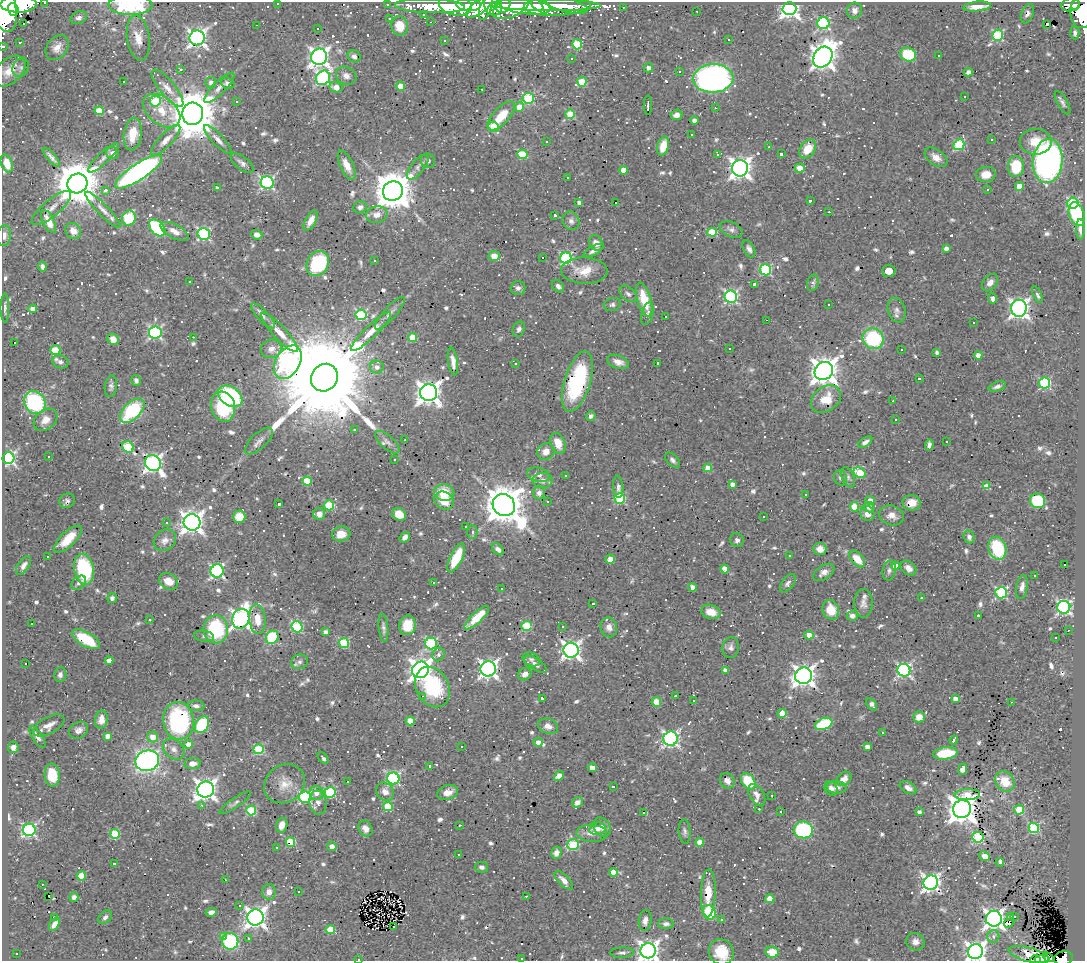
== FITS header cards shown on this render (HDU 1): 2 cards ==
NAXIS1  =                 1083
NAXIS2  =                  959

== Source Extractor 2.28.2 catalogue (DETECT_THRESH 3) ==
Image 1083 x 959 px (HDU 1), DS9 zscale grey, 1 PNG px = 1 image px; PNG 1087 x 963 px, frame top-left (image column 1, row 959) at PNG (2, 2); each listed source drawn as its Kron ellipse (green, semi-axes under 4 px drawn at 4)
Background 0.535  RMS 0.025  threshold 0.0765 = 3 sigma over >= 5 px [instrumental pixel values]
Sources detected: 1026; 3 with non-positive FLUX_AUTO (blend fragments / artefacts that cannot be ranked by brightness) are neither listed nor drawn; of the other 1023, the 500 brightest by FLUX_AUTO listed and drawn (523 fainter detections omitted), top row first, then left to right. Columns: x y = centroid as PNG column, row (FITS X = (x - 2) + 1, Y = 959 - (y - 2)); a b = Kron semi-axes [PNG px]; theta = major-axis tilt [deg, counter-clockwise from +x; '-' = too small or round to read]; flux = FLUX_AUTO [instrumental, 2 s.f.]
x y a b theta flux
45 2 3 2 - 8.7
278 3 3 3 - 8
19 4 18 8 0 2800
388 4 3 3 - 13
131 5 22 9 0 160
455 5 16 10 -11 1500
468 5 12 6 -4 1000
493 5 10 8 -69 800
503 5 8 7 - 550
537 5 7 4 -44 560
546 5 55 6 -1 1200
567 5 22 6 -14 460
1070 5 9 6 15 240
1075 5 5 4 - 210
430 6 35 7 -2 700
524 6 26 8 -7 2300
557 6 33 10 2 630
977 6 14 4 5 20
480 7 16 6 36 790
511 7 19 10 26 1500
623 7 3 2 - 5.2
486 8 12 6 70 610
789 8 7 6 - 850
13 9 6 5 - 900
5 10 22 12 -79 3800
854 10 8 7 - 7.8
697 11 3 2 - 7.7
1081 12 16 11 -88 1000
423 14 3 3 - 5
1027 14 10 6 68 6.3
79 18 8 6 23 6.2
389 19 3 3 - 5.2
431 22 3 2 - 5.2
24 23 3 3 - 16
823 23 6 6 - 210
1046 24 3 3 - 270
256 25 3 2 - 15
400 26 10 8 -78 27
317 28 3 3 - 8.1
1075 33 6 4 -87 5.2
998 35 5 5 - 150
138 38 22 11 -82 26
197 38 7 7 - 740
729 39 3 3 - 48
444 41 3 3 - 29
20 43 3 3 - 8.6
577 44 5 5 - 78
3 46 3 3 - 11
57 48 14 10 53 14
908 55 8 7 - 67
354 56 7 6 - 6
939 56 3 3 - 170
319 57 8 8 - 800
823 57 11 9 54 1700
571 58 3 3 - 8.8
21 68 10 7 63 7.4
648 68 5 4 - 8.7
181 69 3 3 - 37
9 71 18 12 42 29
679 71 3 3 - 9.5
968 72 5 4 - 6.9
346 76 10 8 -27 11
323 78 8 6 48 360
713 78 20 14 3 720
123 81 3 3 - 94
211 82 5 5 - 6.7
582 82 5 5 - 82
228 83 7 5 -19 8.5
401 86 4 4 - 34
336 87 7 5 -12 16
168 88 23 8 -51 17
219 88 20 6 45 12
482 89 3 2 - 6.3
965 96 3 3 - 6.6
528 98 6 5 - 150
155 101 5 5 - 82
236 101 3 3 - 14
1063 103 13 5 -61 6.5
648 105 10 2 90 8.6
519 107 5 4 - 30
715 108 3 2 - 6.5
99 111 4 4 - 56
162 111 21 13 -38 35
193 114 11 10 - 9900
570 114 5 4 - 70
677 115 6 5 - 9.7
501 116 18 8 48 46
694 120 4 4 - 8.7
494 127 5 5 - 92
133 134 16 9 82 31
691 135 3 2 - 6.8
218 139 19 5 -47 10
166 140 20 6 47 13
992 140 3 3 - 120
546 141 3 3 - 6.3
1036 142 16 13 0 33
959 145 6 5 - 130
663 146 10 5 75 28
769 147 3 2 - 5.5
808 149 10 7 54 37
113 153 6 6 - 7.8
522 154 5 5 - 80
718 154 3 3 - 5.6
781 154 3 3 - 8.5
51 157 12 3 -49 8
936 157 13 7 -36 14
104 158 20 5 44 9
428 161 7 7 - 6.2
1048 161 22 15 85 690
7 163 9 5 -72 27
242 163 14 6 -38 8.4
347 165 16 6 -65 18
418 167 15 6 52 9.1
1016 167 10 8 87 60
740 168 8 8 - 1100
800 168 5 4 - 28
624 170 4 4 - 26
139 172 27 8 34 540
986 174 10 7 6 24
567 177 3 2 - 5.3
77 183 10 9 - 8000
267 183 6 6 - 310
1019 186 4 4 - 29
217 188 4 3 - 5.8
105 190 4 3 - 25
988 190 3 3 - 17
393 191 10 9 - 5300
810 201 3 3 - 5.4
579 202 4 3 - 5.6
615 202 3 3 - 1100
1073 203 6 5 - 180
360 207 7 6 - 7.6
51 208 25 8 40 16
103 210 24 5 -46 13
829 212 3 2 - 16
1077 214 12 7 -72 160
377 215 11 8 9 15
555 215 4 3 - 5.3
129 218 7 6 - 88
311 221 11 5 61 14
571 221 9 8 - 8.3
49 222 12 5 -64 26
157 228 10 6 -47 160
731 229 12 7 -25 7.6
1080 229 10 4 -89 8.9
73 231 8 7 - 14
174 231 15 7 -28 16
712 232 5 4 - 56
204 234 6 6 - 270
257 235 6 5 - 10
4 236 10 6 84 10
596 243 8 6 -53 12
946 248 4 4 - 8.6
749 249 9 5 -62 6.6
594 251 11 4 29 7.6
494 256 5 5 - 23
542 258 3 3 - 130
566 258 6 5 - 240
375 261 3 3 - 6.2
318 263 13 10 60 130
42 267 5 4 - 5.5
765 270 5 5 - 150
584 271 23 13 -2 31
889 271 7 6 - 21
190 282 3 3 - 9.4
813 283 8 5 73 6.7
990 283 10 7 51 11
754 284 3 3 - 6.1
558 286 7 5 -48 6.4
518 288 7 7 - 5.9
628 294 10 6 -41 7
1037 295 9 3 -65 5.1
731 297 6 6 - 290
993 298 5 4 - 7.2
644 300 17 6 -73 52
612 305 8 6 15 5.3
829 305 3 3 - 14
5 308 14 3 90 6.2
1019 308 8 8 - 820
33 309 4 4 - 14
897 310 12 8 -71 8.6
390 313 21 6 48 10
647 314 11 5 75 10
361 315 5 5 - 150
263 316 16 5 -46 9
665 316 3 3 - 34
767 320 3 2 - 36
974 323 3 3 - 19
519 329 8 6 66 6.7
371 331 27 6 44 23
155 332 6 6 - 290
279 332 26 6 -47 23
193 337 3 2 - 7.9
413 337 4 4 - 42
113 339 6 5 - 14
873 339 11 10 - 130
14 342 3 3 - 15
271 349 10 9 - 13
729 349 3 3 - 25
901 349 3 2 - 5.9
55 350 5 5 - 71
937 352 4 3 - 5.5
978 355 4 4 - 15
60 362 8 6 -20 7
288 362 18 12 59 710
453 362 14 5 -81 14
618 362 11 6 -19 13
515 363 4 3 - 6.1
658 363 3 3 - 8.3
377 367 7 6 - 9.3
824 371 9 8 - 2100
324 378 14 13 - 60000
919 379 3 3 - 11
136 380 5 4 - 5
577 381 31 13 73 170
1045 383 5 5 - 180
111 386 11 6 83 6.2
997 386 9 4 17 6.5
429 393 8 8 - 1500
230 396 13 9 -35 150
826 399 16 12 36 33
893 401 3 2 - 5.1
35 402 12 10 -59 190
223 407 15 12 -73 120
132 411 15 8 45 130
591 416 5 4 - 5.7
46 420 13 9 40 18
896 420 3 3 - 10
354 429 3 3 - 22
405 440 3 2 - 5.7
259 441 18 7 43 10
946 441 3 3 - 8.1
387 442 15 6 -42 8
865 442 8 4 34 7.7
558 443 11 7 -70 25
929 445 6 4 83 6.7
128 447 6 5 - 120
546 452 9 8 - 15
49 456 3 3 - 6.6
8 458 6 6 - 390
394 460 3 3 - 48
673 460 9 5 -46 5.7
153 463 8 7 - 630
708 468 4 4 - 32
860 473 6 5 - 83
538 475 11 7 -14 9.1
565 475 3 3 - 23
848 477 11 6 -67 6
840 478 7 6 - 5.2
543 480 10 7 2 10
307 481 5 4 - 59
732 484 4 4 - 9.8
987 486 3 3 - 490
618 487 11 5 -85 7.2
444 493 10 8 -13 48
539 493 6 5 - 7.8
806 494 3 3 - 32
620 498 5 5 - 140
870 500 5 4 - 9.5
67 501 8 7 - 5.4
444 501 10 8 -31 35
1038 501 7 7 - 99
547 502 3 3 - 30
911 503 9 8 - 21
279 504 3 3 - 6.6
329 505 5 5 - 88
504 505 12 10 -43 6000
854 507 4 4 - 52
869 507 5 5 - 7.2
319 514 6 6 - 13
399 514 7 6 - 32
867 514 7 7 - 12
892 515 13 9 -17 16
764 516 3 3 - 9.1
239 517 6 6 - 33
166 522 4 3 - 5.3
192 522 8 8 - 1300
466 527 3 3 - 8.2
472 532 7 5 -90 5.1
341 534 9 7 9 20
405 537 6 4 53 8.5
969 537 6 5 - 6.9
68 539 18 7 43 32
165 540 12 10 41 11
737 540 7 6 - 5.4
997 548 12 8 -72 96
498 549 7 5 -43 7.9
820 549 6 6 - 16
789 556 3 3 - 7.2
48 557 3 3 - 7.7
456 558 16 6 64 67
610 559 5 4 - 13
857 559 10 6 -49 30
1064 565 3 3 - 43
23 566 10 5 56 9.1
895 566 4 4 - 15
908 568 9 6 -39 9.9
84 569 15 10 -79 140
725 569 4 4 - 19
889 570 10 6 78 5.6
217 571 6 6 - 330
824 572 12 7 34 11
1035 576 3 3 - 34
169 581 10 7 -31 20
433 582 3 3 - 130
79 583 8 6 42 5.4
788 583 11 6 54 5.9
693 587 4 4 - 10
1022 587 12 5 80 9.1
501 589 3 3 - 55
1001 593 6 5 - 230
112 598 5 4 - 6.1
921 598 3 3 - 60
593 603 3 3 - 99
863 603 14 9 -90 11
1064 607 6 6 - 400
831 610 10 8 -70 29
711 612 10 7 -16 21
978 615 3 3 - 420
852 616 5 5 - 7.9
477 618 16 5 43 51
241 619 10 8 68 760
257 619 15 8 -84 25
150 620 3 3 - 6.3
32 624 3 2 - 9.4
407 625 10 8 78 34
527 626 5 5 - 90
297 627 6 5 - 160
562 627 3 3 - 5.9
609 627 10 8 -76 11
383 628 14 4 -85 6.5
216 629 14 12 -87 120
1068 630 3 2 - 6.2
325 632 4 4 - 7.1
809 635 4 4 - 17
204 636 10 5 -8 5.1
272 637 7 6 - 91
1055 638 3 3 - 9.3
86 639 15 7 -29 74
344 643 5 5 - 94
431 643 6 6 - 180
731 648 10 8 81 7.5
571 650 7 7 - 740
438 654 7 6 - 7
531 659 9 6 -28 5.5
109 661 4 4 - 13
299 662 8 7 - 6.6
26 664 3 3 - 24
535 664 13 5 -33 7.4
488 669 8 7 - 680
420 670 8 8 - 1200
725 670 4 4 - 12
904 670 6 6 - 360
525 674 7 6 - 8
60 675 7 6 - 6.3
804 676 8 8 - 1100
432 687 21 16 -60 140
422 696 3 2 - 110
675 696 3 3 - 11
542 698 3 3 - 6.8
955 699 4 4 - 7.9
693 700 3 2 - 6.2
656 702 5 4 - 48
1011 702 3 2 - 6.5
872 704 7 4 -55 5.4
196 706 8 5 -4 6.7
782 713 4 4 - 23
919 717 6 5 - 20
101 719 9 6 82 13
178 721 19 15 -83 170
410 721 4 4 - 47
824 724 9 5 22 110
49 725 17 8 29 15
202 725 9 6 58 120
548 726 10 7 -19 11
79 730 10 8 29 8.6
883 733 3 3 - 33
107 736 4 4 - 10
38 737 12 5 -57 7.4
153 737 5 5 - 23
671 739 7 7 - 480
954 740 4 3 - 14
538 742 5 4 - 10
188 744 4 4 - 21
462 746 3 3 - 61
13 747 6 5 - 7.6
867 747 4 4 - 11
174 749 12 9 -41 9.5
259 749 5 5 - 100
945 753 12 6 6 76
323 758 7 3 -48 6.8
147 761 12 10 14 540
192 763 8 5 5 13
430 766 3 3 - 12
592 768 4 4 - 23
962 769 5 4 - 15
52 775 11 7 -84 44
559 776 5 4 - 16
393 779 6 6 - 290
844 779 8 6 39 11
347 781 3 2 - 42
727 781 8 7 - 8.8
748 781 9 6 -54 68
1005 781 11 9 -49 40
285 784 21 18 37 30
613 787 3 3 - 39
837 787 10 6 -3 6.7
908 788 9 5 -29 10
831 789 8 6 -58 8.6
205 790 8 8 - 1000
330 792 5 5 - 160
385 792 10 8 -53 13
448 792 11 7 17 15
316 793 7 7 - 10
757 795 12 7 -60 12
772 795 3 2 - 8.2
967 795 12 5 2 36
305 797 6 6 - 230
577 802 6 5 - 9.2
235 803 19 4 34 5.8
318 803 12 8 -82 11
202 805 3 3 - 5.4
388 806 5 4 - 74
759 809 3 3 - 30
962 809 9 9 - 2500
251 810 5 5 - 110
1019 810 5 5 - 75
781 812 3 3 - 7.8
919 812 4 4 - 6.1
644 813 3 3 - 160
282 825 7 5 74 16
459 825 3 2 - 10
602 827 10 8 -57 12
1034 828 5 5 - 150
365 829 8 6 -59 11
597 829 8 6 9 10
29 830 6 6 - 350
803 830 9 8 - 190
685 831 12 6 -85 6
592 833 15 8 -2 15
115 834 5 5 - 93
978 837 5 5 - 180
290 842 5 4 - 80
700 842 4 4 - 32
573 845 6 5 - 130
332 846 5 4 - 12
276 847 3 3 - 6.6
556 853 6 5 - 11
458 854 3 3 - 11
985 856 5 4 - 16
1000 862 4 3 - 12
114 864 3 3 - 33
481 867 6 5 - 5.9
613 872 4 4 - 29
81 876 4 4 - 45
225 880 3 2 - 11
564 880 12 5 -45 12
931 883 7 7 - 630
42 884 3 2 - 5.5
298 891 3 3 - 6.2
269 892 8 7 - 11
708 893 24 7 88 35
49 896 3 2 - 11
526 896 3 2 - 39
74 897 5 4 - 7.2
770 899 4 4 - 36
240 906 3 3 - 81
211 912 5 4 - 7.8
709 912 7 6 - 86
1010 916 3 2 - 12
1015 916 3 3 - 6.9
55 917 3 3 - 170
105 917 8 5 44 6.2
255 917 8 8 - 1000
721 919 3 3 - 11
994 919 8 8 - 860
645 920 10 6 82 11
1009 923 5 4 - 28
54 924 7 4 54 12
666 924 8 5 0 6.7
393 927 3 3 - 29
330 929 5 4 - 47
993 936 6 6 - 5.7
223 937 3 3 - 15
248 939 3 3 - 6.9
230 941 8 8 - 160
915 942 9 8 - 11
648 951 8 7 - 990
721 952 13 12 - 45
772 952 7 5 -9 38
975 952 7 7 - 980
17 953 3 3 - 12
622 953 12 5 1 5.8
1029 955 21 7 -15 13
1048 957 6 4 -41 7.2
521 958 3 3 - 5
1064 958 9 7 8 170
359 959 3 2 - 26
1036 960 5 2 - 21
1042 960 7 3 3 28
At the frame edge (FLAGS 8, measured only in part): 15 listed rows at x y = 45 2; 278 3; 131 5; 5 10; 1081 12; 3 46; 4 236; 648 951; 721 952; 975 952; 521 958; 1064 958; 359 959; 1036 960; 1042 960
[523 fainter detections neither listed nor drawn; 3 non-positive-flux detections neither listed nor drawn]